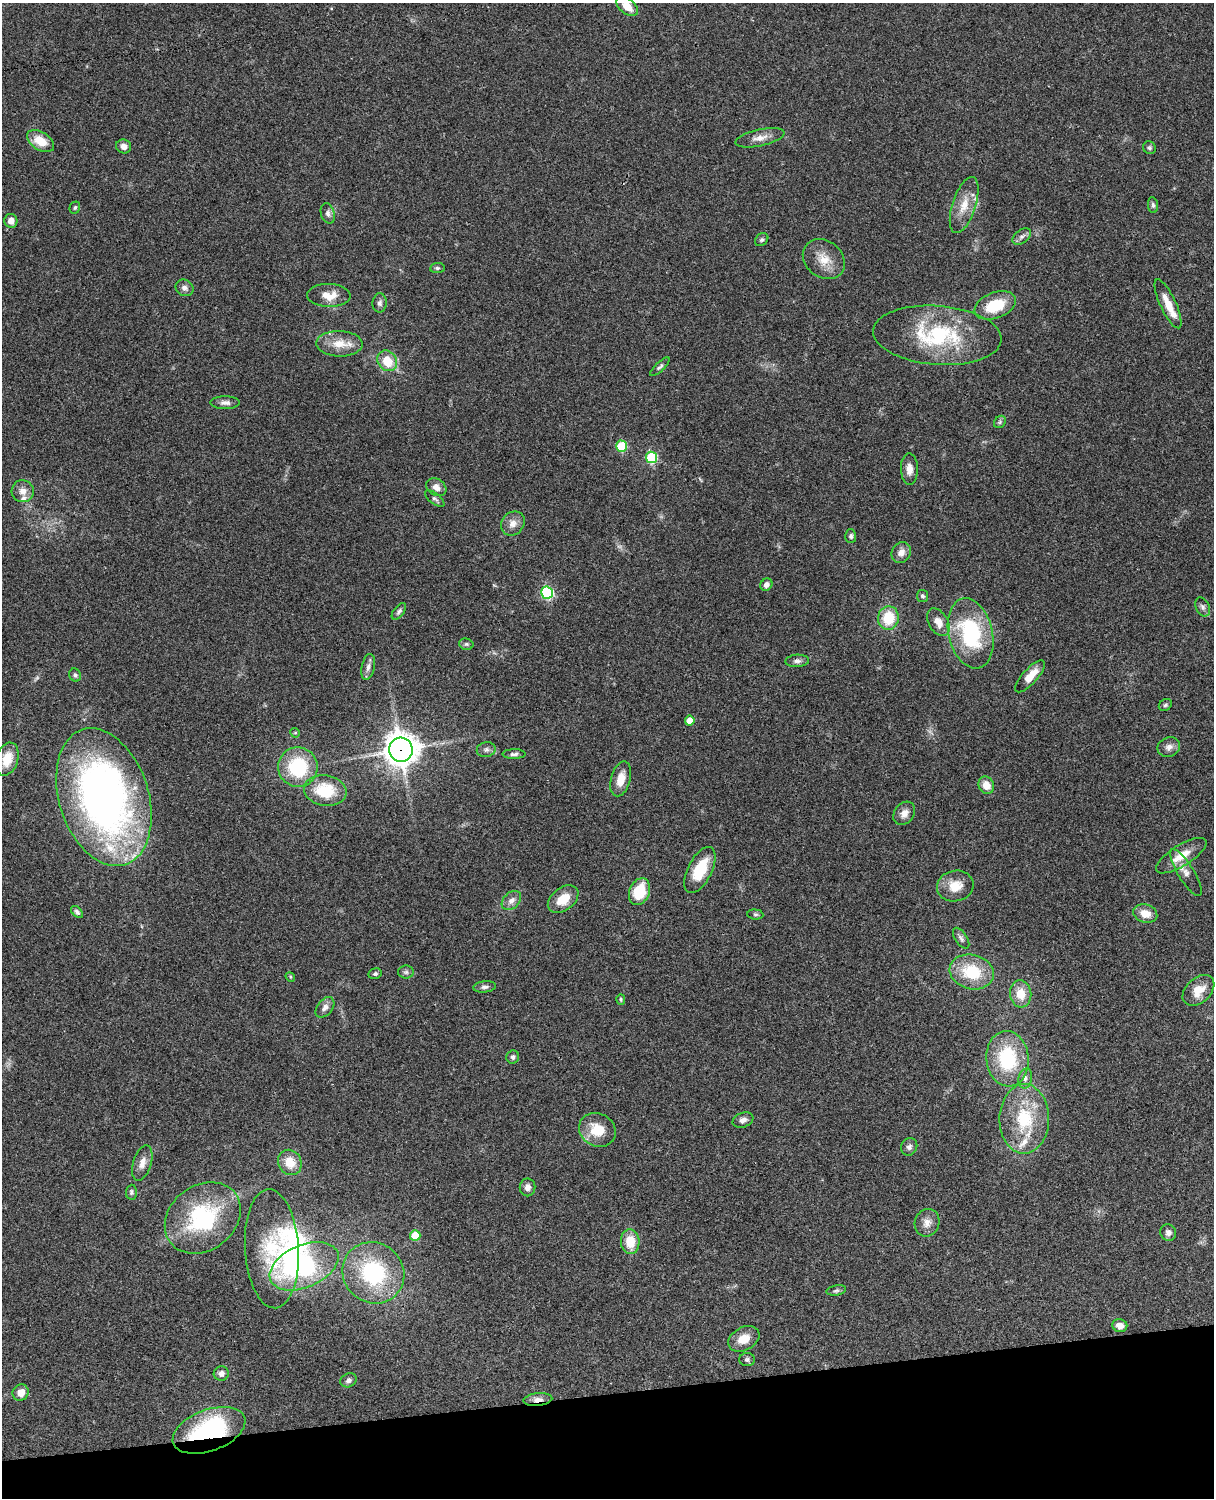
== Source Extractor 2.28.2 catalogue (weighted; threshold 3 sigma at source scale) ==
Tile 10 of 4 x 3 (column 2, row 3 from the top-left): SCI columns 1333-2544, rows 277-1772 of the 5087 x 4926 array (HDU 1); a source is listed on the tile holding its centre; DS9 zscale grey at full resolution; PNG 1216 x 1500 px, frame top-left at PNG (2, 3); each listed source drawn as its Kron ellipse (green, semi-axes under 4 px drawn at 4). Shown black and unused: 7% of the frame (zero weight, under 3 of 4 exposures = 6% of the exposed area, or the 3 px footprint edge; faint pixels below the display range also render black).
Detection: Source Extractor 2.28.2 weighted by HDU 2 'WHT'; one run over the whole footprint, this tile lists its part. Background 0.104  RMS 0.0065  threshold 0.0293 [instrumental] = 3 sigma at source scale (4.5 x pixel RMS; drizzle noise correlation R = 1.50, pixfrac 1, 0.05/0.05 arcsec/px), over >= 5 px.
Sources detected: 115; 2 inside a brighter object's white glare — neither listed nor drawn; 4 inside a brighter listed object's ellipse — not listed separately; the other 109 listed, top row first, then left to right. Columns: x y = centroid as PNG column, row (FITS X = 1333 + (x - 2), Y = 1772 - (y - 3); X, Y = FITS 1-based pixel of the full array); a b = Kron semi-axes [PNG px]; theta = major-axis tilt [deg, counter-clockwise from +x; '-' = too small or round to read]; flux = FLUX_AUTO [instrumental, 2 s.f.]
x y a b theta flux
627 6 12 7 -40 8.3
760 138 25 8 12 6.1
40 141 15 9 -32 13
124 146 8 7 - 3.7
1150 148 7 6 - 1.3
964 205 29 11 72 12
1153 205 8 5 -83 1.5
75 208 6 5 - 1.1
328 213 10 7 -74 2.3
11 221 7 6 - 4.7
1022 237 10 6 37 2.7
762 240 7 5 42 1.4
824 259 23 18 -38 12
437 268 7 5 7 1.4
184 288 9 8 - 2.8
329 295 22 11 -2 9.2
380 303 9 7 88 2.1
1168 304 27 8 -65 10
995 305 22 13 21 22
937 335 64 29 -4 65
339 344 23 13 -2 11
387 361 11 9 -54 15
660 367 12 4 44 1.6
225 403 14 6 0 3
1000 422 7 5 48 1.2
621 446 5 5 - 32
651 457 5 5 - 52
909 469 15 8 -89 5
436 487 11 8 -33 4.5
23 491 11 11 - 5
435 499 12 5 -38 1.8
513 524 13 11 48 5.2
851 536 7 5 -89 1.5
901 552 10 9 - 4.5
766 585 6 5 - 2.5
547 593 6 6 - 76
922 596 6 5 - 1.3
1203 607 10 7 -65 2.2
399 611 9 5 52 1.8
888 618 12 10 85 20
938 622 15 9 -58 7.1
971 633 36 22 -76 62
466 644 7 5 -14 1.3
797 661 12 6 3 2.3
368 667 13 6 77 3
75 675 7 5 -64 1.4
1030 676 20 7 48 9.7
1165 705 7 5 34 1.2
690 721 5 5 - 8.4
295 733 5 4 - 0.85
1169 747 11 9 22 3.9
401 750 12 12 - 1000
486 750 9 7 11 2.2
514 754 11 5 1 1.9
7 759 17 11 72 13
298 767 20 19 - 42
621 779 18 9 74 8.6
986 785 9 7 -61 7.8
325 791 21 15 -8 26
104 797 71 44 -72 330
904 813 12 9 51 4.5
1181 856 29 10 32 11
700 870 25 12 63 22
1186 873 27 8 -58 5.5
955 886 18 15 14 12
639 892 14 10 67 21
563 899 17 11 37 12
511 901 11 8 44 4
77 912 7 4 -46 1.5
755 914 8 5 -6 1.2
1145 914 12 9 -17 8.1
961 938 12 6 -56 2.1
406 972 8 6 0 1.7
972 972 22 17 -14 28
375 974 7 5 11 1.3
290 977 5 4 - 0.74
484 987 11 5 6 2.1
1198 990 18 12 43 11
1021 994 13 10 -83 11
621 999 5 4 - 0.89
325 1007 11 7 51 3.4
513 1057 6 6 - 2
1007 1059 28 21 -84 44
1025 1078 10 6 78 2.7
1024 1119 35 25 89 38
743 1120 10 7 19 3.3
597 1130 19 16 -29 16
909 1147 9 8 - 2.4
290 1162 13 11 -59 11
142 1163 18 9 72 5.6
527 1187 9 8 - 3.5
131 1192 7 5 86 1.3
203 1218 41 32 37 65
927 1223 14 12 70 5.4
1168 1233 8 7 - 2.8
415 1236 5 5 - 15
630 1242 12 9 -85 14
272 1249 60 27 -87 42
304 1266 36 21 23 78
373 1273 32 30 -39 59
836 1290 10 5 10 1.5
1120 1326 7 6 - 5.4
744 1339 17 11 28 9.5
747 1360 8 6 0 1.6
221 1373 7 7 - 3.3
349 1380 8 6 28 2.4
21 1392 8 7 - 6.2
538 1399 14 6 6 4.4
209 1430 38 20 21 82
Overlapping masked pixels (flux is a lower limit): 3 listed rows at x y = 401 750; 538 1399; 209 1430
Isophote crosses this tile's border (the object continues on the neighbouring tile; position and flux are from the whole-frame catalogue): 1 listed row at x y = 627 6